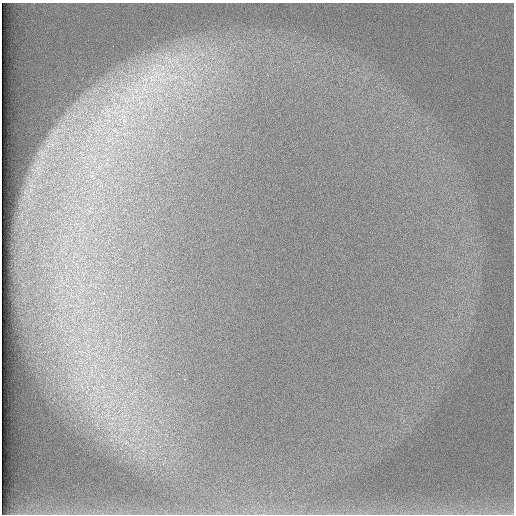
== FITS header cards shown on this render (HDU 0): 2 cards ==
NAXIS1  =                  512 /
NAXIS2  =                  512 /

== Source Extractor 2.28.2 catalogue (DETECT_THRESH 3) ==
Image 512 x 512 px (HDU 0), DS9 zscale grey, 1 PNG px = 1 image px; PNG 516 x 516 px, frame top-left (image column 1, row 512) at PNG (2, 3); no overlay
Background 97.7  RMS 2.9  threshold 8.67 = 3 sigma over >= 5 px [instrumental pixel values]
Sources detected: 4; all 4 listed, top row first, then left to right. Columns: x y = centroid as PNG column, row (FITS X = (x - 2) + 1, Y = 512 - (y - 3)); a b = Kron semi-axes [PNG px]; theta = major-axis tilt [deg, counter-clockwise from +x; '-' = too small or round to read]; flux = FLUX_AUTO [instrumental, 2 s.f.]
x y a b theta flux
169 61 15 6 -62 2000
157 76 28 14 -55 7700
145 80 13 9 -31 2400
133 97 7 4 70 630